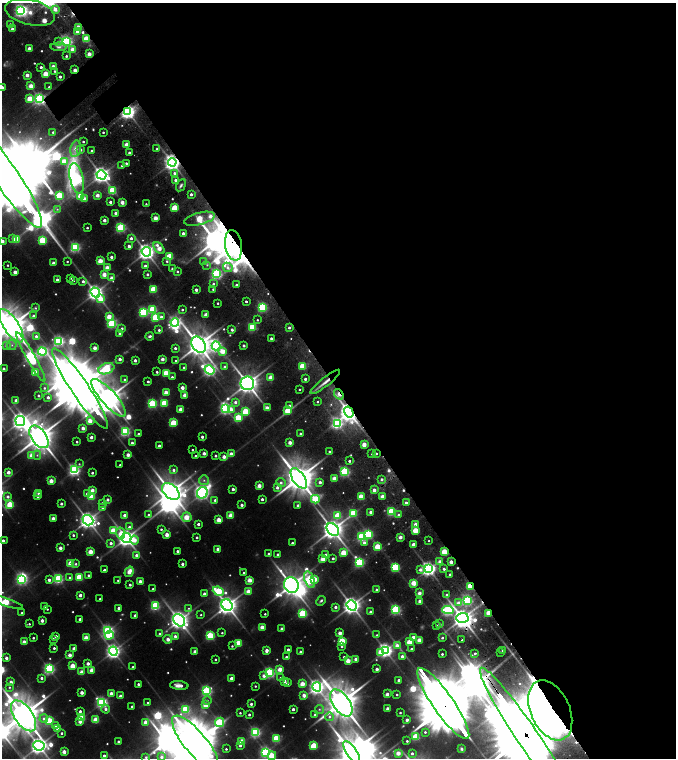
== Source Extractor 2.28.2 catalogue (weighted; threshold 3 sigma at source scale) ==
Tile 8 of 4 x 4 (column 4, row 2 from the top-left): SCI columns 4483-5830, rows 3229-4740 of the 6353 x 6353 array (HDU 1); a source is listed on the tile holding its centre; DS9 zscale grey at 2 x 2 block average (1 PNG px = mean of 2 x 2 image px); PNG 678 x 760 px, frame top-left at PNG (2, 3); each listed source drawn as its Kron ellipse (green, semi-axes under 4 px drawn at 4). Shown black and unused: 52% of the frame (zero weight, under 3 of 6 exposures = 10% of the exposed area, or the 3 px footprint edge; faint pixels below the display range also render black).
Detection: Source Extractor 2.28.2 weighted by HDU 2 'WHT'; one run over the whole footprint, this tile lists its part. Background 0.0859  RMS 0.01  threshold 0.0421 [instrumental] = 3 sigma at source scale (4.09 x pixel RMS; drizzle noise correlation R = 1.36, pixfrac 0.8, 0.05/0.05 arcsec/px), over >= 5 px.
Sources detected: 623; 20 too faint to see at this stretch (2 x 2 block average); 19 inside a brighter object's white glare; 8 cosmic-ray / hot-pixel residue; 1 long thin detection or spike segment (spike, bleed or trail) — neither listed nor drawn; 6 inside a brighter listed object's ellipse — not listed separately; of the other 569, all 500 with FLUX_AUTO >= 2.39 (the completeness limit of this list) listed and drawn (69 fainter detections not listed), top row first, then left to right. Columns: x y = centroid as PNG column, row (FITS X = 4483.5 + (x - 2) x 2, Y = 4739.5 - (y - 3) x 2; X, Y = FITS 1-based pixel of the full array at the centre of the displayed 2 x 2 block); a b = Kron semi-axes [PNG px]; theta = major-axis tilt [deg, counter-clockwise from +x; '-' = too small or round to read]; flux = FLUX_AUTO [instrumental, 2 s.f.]
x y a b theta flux
55 9 3 3 - 26
21 11 4 3 - 440
30 12 25 12 -13 66
10 24 2 2 - 3
78 27 2 2 - 38
12 29 2 2 - 17
77 32 2 2 - 16
86 39 3 3 - 130
66 41 3 3 - 590
59 42 3 3 - 6.2
59 47 8 4 -2 7.6
29 48 2 2 - 21
73 49 2 2 - 38
89 54 2 2 - 32
66 56 2 2 - 4.6
53 66 2 2 - 22
41 67 2 2 - 6.6
75 70 2 2 - 26
55 71 2 2 - 3.8
46 74 3 3 - 76
27 75 2 2 - 26
60 77 2 2 - 9.3
31 86 3 3 - 48
49 87 3 2 - 3.7
2 88 2 2 - 34
30 99 3 3 - 110
40 99 3 3 - 560
128 112 4 4 - 940
53 132 2 2 - 3.9
103 132 2 2 - 3.4
83 142 2 2 - 2.8
127 145 2 2 - 41
75 149 8 5 79 17
157 149 2 2 - 6.4
80 150 3 3 - 8.5
92 151 2 2 - 7.6
129 152 2 2 - 5.8
64 161 3 3 - 52
172 162 4 4 - 1100
126 163 2 2 - 4.6
122 166 2 2 - 5.6
174 173 3 3 - 7.1
101 175 5 4 - 1200
7 178 59 12 -56 48000
77 178 15 6 -77 580
176 180 2 2 - 9.3
181 185 6 3 59 5.1
112 191 3 3 - 180
191 194 2 2 - 7
97 195 2 2 - 23
59 196 3 3 - 200
81 196 3 3 - 120
85 199 2 2 - 27
110 202 2 2 - 8.1
122 202 2 2 - 27
146 204 2 2 - 2.4
175 208 3 3 - 100
57 209 3 3 - 2.8
116 213 2 2 - 19
156 218 2 2 - 35
200 219 16 6 14 120
104 220 2 2 - 17
87 228 2 2 - 3.5
121 228 3 3 - 310
183 233 2 2 - 9.4
13 238 3 3 - 7.3
131 238 3 3 - 8.6
17 239 3 3 - 130
43 240 3 3 - 130
2 241 2 2 - 28
234 245 15 8 -81 3300
129 246 2 2 - 10
75 247 3 3 - 380
159 248 7 3 -50 43
146 252 5 4 - 1300
111 257 2 2 - 11
169 257 3 3 - 130
67 261 2 2 - 2.7
100 261 3 3 - 57
167 261 3 3 - 4.1
204 262 3 3 - 2.9
53 263 2 2 - 19
8 265 2 2 - 3
207 265 3 3 - 3
145 266 3 3 - 6.3
228 267 5 4 - 11
107 268 3 3 - 43
172 269 2 2 - 9.3
178 271 2 2 - 4.5
15 272 2 2 - 24
104 274 3 3 - 37
148 274 2 2 - 7.3
216 274 3 3 - 440
71 278 2 2 - 2.5
112 278 3 2 - 21
57 280 2 2 - 10
73 280 2 2 - 8.7
83 281 3 3 - 7
213 284 3 2 - 5.3
237 285 2 2 - 8.3
153 289 3 3 - 120
213 289 2 2 - 3.3
196 290 2 2 - 13
95 293 5 4 - 1100
101 299 4 3 - 59
246 301 2 2 - 4.7
218 303 2 2 - 3.6
262 307 3 3 - 290
36 308 3 3 - 3.3
153 309 3 3 - 170
182 310 2 2 - 3.8
143 312 3 3 - 280
206 315 2 2 - 24
34 316 2 2 - 9.7
109 316 3 3 - 42
156 317 4 3 - 170
161 317 3 2 - 11
257 320 2 2 - 2.9
175 322 4 3 - 530
112 323 3 3 - 340
11 326 19 7 -57 5300
252 327 3 3 - 160
122 328 3 3 - 5.1
289 328 2 2 - 5.5
159 330 3 2 - 5.7
232 330 2 2 - 7
120 334 2 2 - 11
36 336 3 3 - 7
150 336 4 3 - 5.4
271 338 2 2 - 8.2
59 341 4 3 - 420
7 345 4 3 - 8.1
12 345 5 5 - 5.5
199 345 9 6 -54 3400
244 345 2 2 - 8.5
216 346 4 4 - 570
95 348 2 2 - 25
175 348 3 3 - 5.5
223 351 3 3 - 44
42 352 4 4 - 350
31 357 28 4 -60 620
120 359 2 2 - 13
162 359 2 2 - 20
135 360 2 2 - 13
176 361 3 3 - 4
303 366 3 3 - 98
184 367 2 2 - 3.9
225 367 2 2 - 9.1
4 369 2 2 - 8.7
106 369 8 5 20 250
209 370 5 4 - 650
157 372 2 2 - 5.2
35 373 3 3 - 67
166 373 3 3 - 110
172 377 3 3 - 5.1
271 378 3 3 - 52
124 379 3 3 - 3.7
305 379 2 2 - 7.7
148 381 2 2 - 5.1
325 382 19 3 38 18
247 383 7 6 - 2500
44 388 3 3 - 3.6
80 388 48 8 -56 22000
182 388 2 2 - 22
299 389 2 2 - 3
166 393 3 3 - 43
339 394 6 3 -53 13
38 395 2 2 - 4.8
185 395 2 2 - 39
48 397 2 2 - 8.2
109 398 24 7 -48 4100
16 400 2 2 - 7.7
235 402 3 3 - 10
318 402 2 2 - 2.6
164 403 3 3 - 120
152 404 3 3 - 260
289 406 4 3 - 9.1
226 408 4 3 - 600
267 408 2 2 - 32
181 409 2 2 - 34
231 409 3 3 - 22
246 411 3 3 - 140
288 411 3 3 - 110
349 412 6 4 -58 1600
238 418 3 3 - 140
20 421 5 4 - 1200
90 421 3 3 - 43
173 423 4 3 - 120
337 423 4 3 - 460
83 428 2 2 - 20
125 432 3 3 - 340
138 434 2 2 - 6.2
300 434 2 2 - 5.4
39 437 13 7 -54 4900
91 437 2 2 - 14
202 437 2 2 - 9.6
77 442 2 2 - 4.6
290 442 2 2 - 23
132 443 2 2 - 9.3
364 444 2 2 - 39
159 446 2 2 - 11
192 450 2 2 - 3.5
329 451 2 2 - 2.9
204 453 2 2 - 18
376 453 2 2 - 3.6
231 454 3 2 - 32
372 454 2 2 - 2.4
31 455 3 3 - 24
37 455 4 4 - 5.2
128 455 2 2 - 21
195 456 2 2 - 4.2
216 456 2 2 - 6.6
224 457 2 2 - 22
349 461 2 2 - 5.2
79 464 3 3 - 2.8
120 465 2 2 - 2.8
74 470 3 3 - 530
174 470 3 3 - 7.5
8 472 2 2 - 21
345 472 3 3 - 330
92 473 2 2 - 5.8
299 478 11 6 -56 5500
334 478 2 2 - 36
382 479 3 3 - 7.9
204 480 5 5 - 6.8
51 481 2 2 - 38
320 482 2 2 - 10
281 483 5 4 - 8.4
259 486 3 2 - 30
277 487 3 3 - 11
233 489 2 2 - 10
92 490 3 3 - 28
374 490 2 2 - 17
171 491 10 6 -42 3400
38 493 3 2 - 3.5
202 493 6 5 - 770
87 494 3 3 - 9.5
38 496 2 2 - 13
382 496 2 2 - 24
8 497 3 3 - 8.8
92 497 3 3 - 91
361 497 3 3 - 67
108 499 2 2 - 10
262 499 2 2 - 9.4
315 499 4 4 - 130
215 500 3 3 - 5.5
102 503 3 3 - 4.8
406 503 2 2 - 9.3
61 504 2 2 - 8.2
10 505 3 3 - 120
242 505 2 2 - 11
298 505 2 2 - 9.8
103 507 3 3 - 14
371 512 2 2 - 19
391 512 3 3 - 230
353 513 4 3 - 180
124 515 2 2 - 13
148 515 3 2 - 3.6
231 515 3 3 - 51
399 515 3 2 - 8.4
338 516 3 3 - 99
187 517 5 5 - 74
53 518 2 2 - 28
88 520 5 5 - 1400
219 520 2 2 - 48
198 524 2 2 - 9.5
416 524 2 2 - 20
129 527 3 3 - 7
161 529 2 2 - 3.9
333 529 7 5 -50 2400
416 530 3 3 - 77
113 531 3 3 - 81
121 534 6 4 -80 40
167 534 2 2 - 33
368 534 3 3 - 250
73 535 3 2 - 4.9
197 537 2 2 - 5.3
362 537 3 3 - 280
400 537 2 2 - 22
126 538 5 5 - 1500
134 540 4 3 - 30
3 541 2 2 - 16
429 541 2 2 - 2.5
111 543 3 2 - 9.7
292 543 2 2 - 4.8
364 543 4 3 - 7.9
414 545 2 2 - 26
378 547 3 3 - 89
60 548 2 2 - 21
218 549 2 2 - 22
177 551 2 2 - 6.6
90 552 3 3 - 50
444 552 3 3 - 87
344 553 3 3 - 86
269 554 2 2 - 5.8
278 554 2 2 - 6.7
326 554 3 2 - 4.3
136 555 3 3 - 11
333 558 2 2 - 6
323 559 3 3 - 48
440 561 3 3 - 12
359 562 4 3 - 310
451 562 2 2 - 20
71 563 3 3 - 95
76 564 3 3 - 4.3
182 564 2 2 - 11
395 567 3 3 - 220
429 569 4 4 - 950
444 569 2 2 - 6.6
104 570 2 2 - 8.3
420 570 3 3 - 11
129 572 5 4 - 25
244 573 2 2 - 4.3
450 574 2 2 - 6.8
88 575 2 2 - 4.7
70 577 3 3 - 4
79 577 3 3 - 140
22 579 4 3 - 400
58 579 3 3 - 340
315 579 3 3 - 36
49 580 2 2 - 12
118 580 2 2 - 3.3
250 580 3 2 - 43
310 580 9 5 -70 380
140 581 2 2 - 14
414 583 3 3 - 62
130 585 2 2 - 6.5
291 585 8 7 - 2800
470 586 3 2 - 150
153 589 2 2 - 2.8
376 590 2 2 - 6.4
218 591 6 4 -22 170
249 592 3 3 - 47
419 593 2 2 - 19
204 594 2 2 - 11
80 595 2 2 - 15
447 595 3 3 - 7.1
100 599 2 2 - 3.7
467 600 3 3 - 340
321 601 5 3 - 4.6
420 601 2 2 - 28
6 602 18 4 -18 250
459 603 4 3 - 15
227 605 6 5 - 2100
352 605 5 4 - 1700
45 606 2 2 - 8.2
155 606 3 3 - 250
336 607 2 2 - 11
119 608 2 2 - 13
188 608 4 3 - 3.5
47 609 2 2 - 2.8
396 610 3 3 - 350
448 610 6 4 -6 430
371 612 2 2 - 10
22 613 2 2 - 4.9
303 613 3 3 - 210
489 613 3 2 - 71
265 614 2 2 - 3
135 615 2 2 - 12
201 615 2 2 - 2.9
462 618 6 5 - 1700
80 619 2 2 - 7.6
42 620 2 2 - 18
179 620 7 5 -48 1600
29 624 2 2 - 2.9
440 624 3 3 - 7.7
436 625 2 2 - 2.8
262 627 3 2 - 36
282 629 2 2 - 12
108 631 4 3 - 510
222 633 2 2 - 3
340 633 2 2 - 21
160 634 3 3 - 5.3
109 635 4 3 - 91
377 635 3 3 - 3.3
56 636 2 2 - 16
175 636 3 3 - 9.4
210 636 3 3 - 230
413 637 2 2 - 17
33 638 2 2 - 3.8
86 638 3 2 - 46
442 638 2 2 - 5.7
53 639 2 2 - 7
168 639 4 4 - 12
420 640 3 3 - 48
462 640 2 2 - 6.7
342 641 3 3 - 130
24 642 2 2 - 30
409 642 3 3 - 64
238 643 3 3 - 100
232 646 3 3 - 3.2
342 646 2 2 - 4.6
397 646 4 3 - 31
54 648 2 2 - 5.6
74 648 2 2 - 20
288 649 2 2 - 10
411 649 2 2 - 6
267 650 3 2 - 20
385 650 4 4 - 950
503 650 2 2 - 5.8
113 651 4 4 - 920
195 652 2 2 - 20
300 652 2 2 - 7.3
380 652 4 3 - 34
500 652 2 2 - 2.7
475 653 2 2 - 4
442 654 2 2 - 4.4
70 655 2 2 - 23
402 656 3 3 - 10
286 657 3 2 - 4.9
344 657 2 2 - 4.1
6 658 2 2 - 14
215 659 2 2 - 4.1
356 659 2 2 - 22
348 661 3 3 - 47
88 663 2 2 - 15
73 666 3 3 - 73
133 667 2 2 - 4.3
49 669 3 3 - 470
280 669 3 3 - 39
377 669 2 2 - 13
92 670 3 2 - 43
82 672 2 2 - 36
270 673 3 3 - 390
264 676 3 3 - 14
42 678 2 2 - 8.2
231 678 2 2 - 13
280 678 3 3 - 2.6
399 680 3 2 - 7.1
284 681 2 2 - 16
11 682 2 2 - 14
287 683 2 2 - 15
138 684 2 2 - 7.2
302 684 3 3 - 48
179 685 9 4 -6 20
255 686 2 2 - 3
9 687 3 3 - 3.2
317 687 4 4 - 990
207 691 4 3 - 370
82 692 2 2 - 18
111 693 2 2 - 19
387 694 3 2 - 15
397 694 2 2 - 3.7
304 695 3 3 - 23
120 696 2 2 - 21
207 700 4 4 - 4.6
102 702 4 3 - 520
148 703 2 2 - 2.4
341 703 15 8 -56 7500
251 704 2 2 - 8.4
443 704 43 10 -55 31000
206 705 3 3 - 55
132 707 2 2 - 6
388 708 2 2 - 15
106 709 4 3 - 8.1
185 709 4 3 - 220
293 709 2 2 - 12
319 709 5 4 - 4.6
550 710 31 19 -66 2500
80 711 3 3 - 7.8
240 713 2 2 - 3.1
400 713 2 2 - 2.9
249 715 2 2 - 6.7
315 715 2 2 - 10
24 716 18 9 -55 7600
329 717 4 3 - 4.6
82 718 3 3 - 99
44 719 4 4 - 8.9
96 720 3 3 - 88
407 720 2 2 - 12
49 721 3 3 - 180
80 721 3 2 - 20
146 722 3 2 - 34
219 722 5 3 - 260
55 726 2 2 - 6.1
57 729 2 2 - 6.8
256 732 3 3 - 370
425 732 3 3 - 4.4
62 733 2 2 - 4.3
527 736 82 11 -56 74000
416 737 3 3 - 170
276 738 3 3 - 160
118 741 2 2 - 6.3
242 741 3 3 - 73
407 741 2 2 - 4
196 743 34 11 -50 17000
240 745 3 3 - 6.5
39 746 5 4 - 1300
314 746 3 3 - 130
226 749 2 2 - 3.2
461 749 2 2 - 3.1
64 752 2 2 - 28
266 752 3 3 - 410
352 752 13 5 -56 6100
398 753 2 2 - 34
412 753 2 2 - 4.2
104 756 2 2 - 8.3
272 756 4 3 - 73
146 757 3 3 - 3
162 757 3 2 - 8.9
Overlapping masked pixels (flux is a lower limit): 17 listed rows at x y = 86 39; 75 70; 40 99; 128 112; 172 162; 7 178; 234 245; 325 382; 339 394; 349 412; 444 552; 470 586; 489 613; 462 618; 443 704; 550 710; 527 736
Isophote crosses this tile's border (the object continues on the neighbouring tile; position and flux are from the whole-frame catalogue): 11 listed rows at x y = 2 88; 7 178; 2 241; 11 326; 3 541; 6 602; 24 716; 527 736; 196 743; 352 752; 272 756